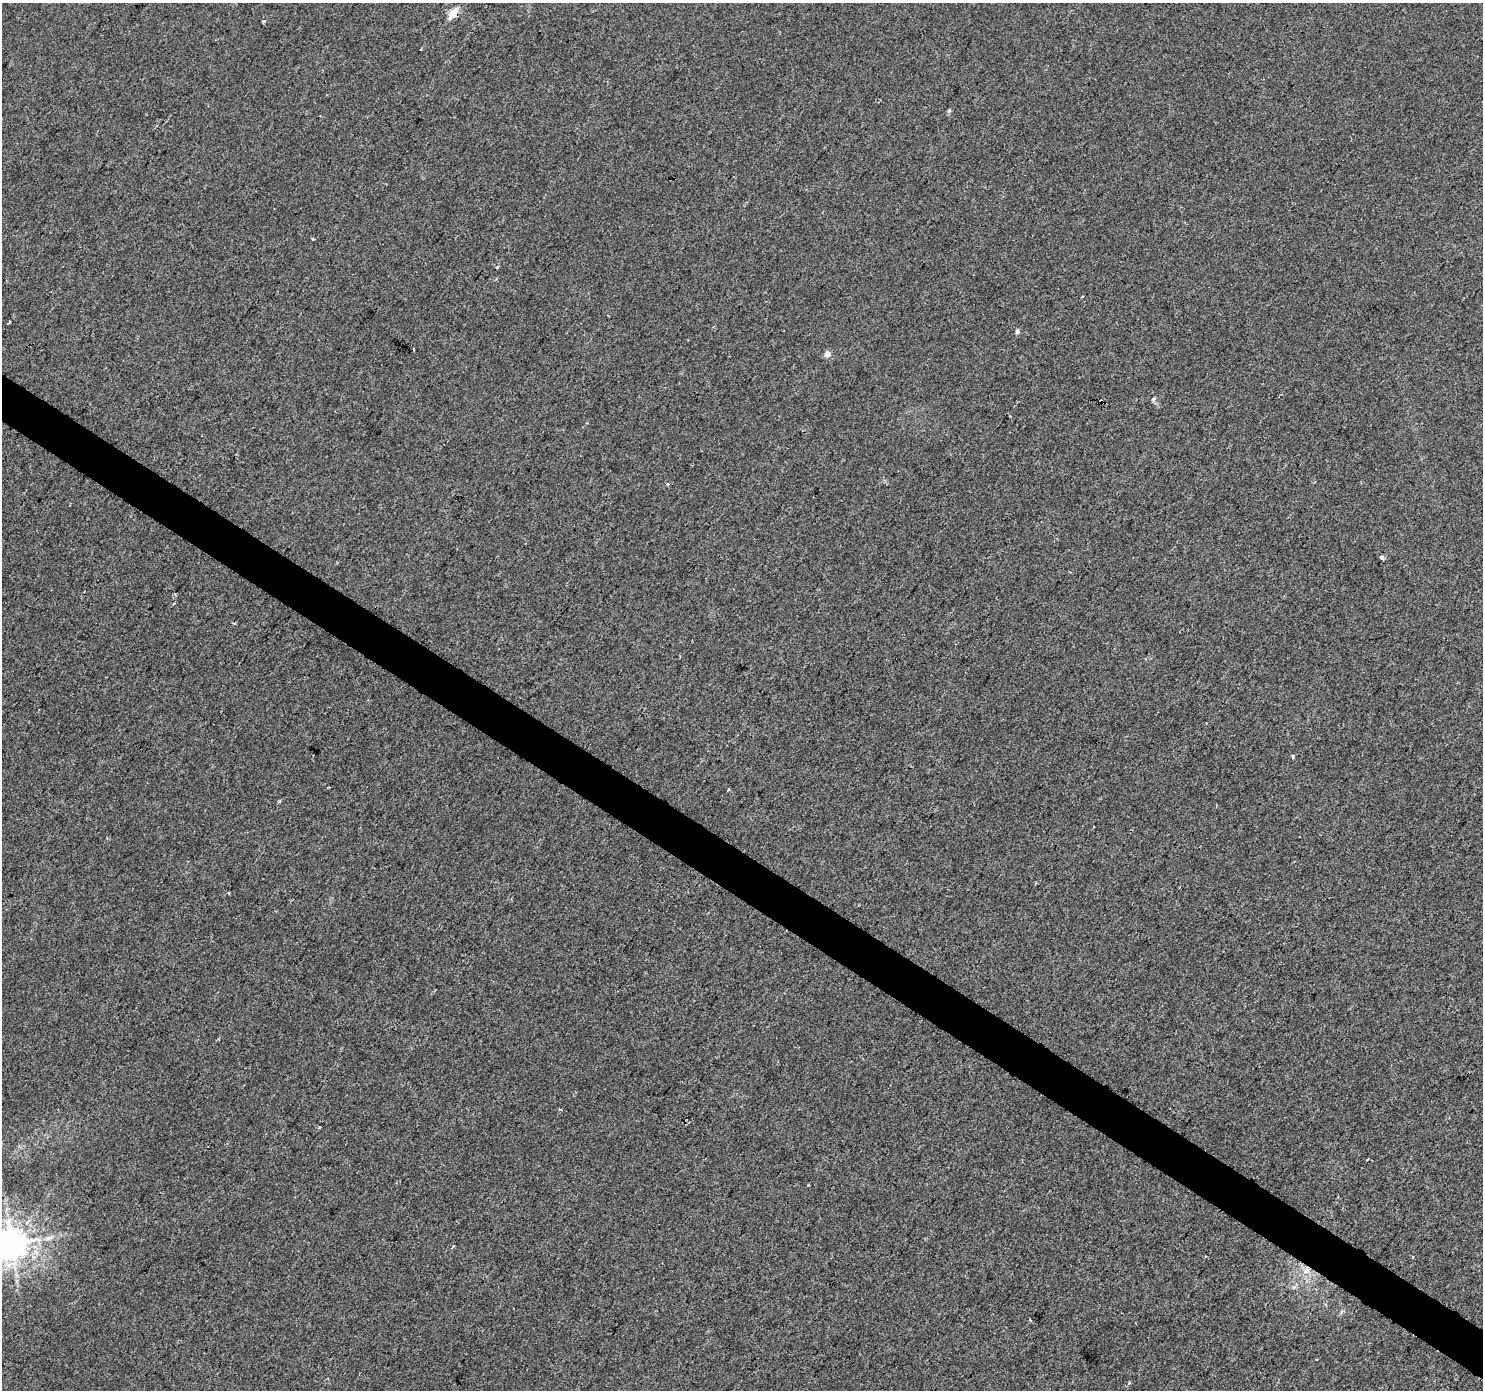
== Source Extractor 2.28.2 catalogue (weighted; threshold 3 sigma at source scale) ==
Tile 6 of 4 x 4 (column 2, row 2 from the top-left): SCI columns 1482-2962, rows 2959-4346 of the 5930 x 5985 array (HDU 1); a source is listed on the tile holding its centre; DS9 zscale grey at full resolution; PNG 1485 x 1392 px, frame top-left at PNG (2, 3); no overlay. Shown black and unused: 3% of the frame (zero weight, under 2 of 3 exposures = <1% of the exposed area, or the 3 px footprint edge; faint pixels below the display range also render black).
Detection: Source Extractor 2.28.2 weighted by HDU 2 'WHT'; one run over the whole footprint, this tile lists its part. Background 0.00612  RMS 0.0046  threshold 0.0208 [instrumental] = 3 sigma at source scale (4.5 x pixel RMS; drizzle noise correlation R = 1.50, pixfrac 1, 0.0396/0.0396 arcsec/px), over >= 5 px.
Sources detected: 26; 4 cosmic-ray / hot-pixel residue — not listed; the other 22 listed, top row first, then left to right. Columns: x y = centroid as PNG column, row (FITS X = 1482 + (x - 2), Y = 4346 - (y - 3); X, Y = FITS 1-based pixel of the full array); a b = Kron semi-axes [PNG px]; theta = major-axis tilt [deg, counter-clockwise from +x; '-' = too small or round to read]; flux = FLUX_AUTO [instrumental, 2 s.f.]
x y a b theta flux
453 13 12 7 52 5.9
949 111 6 4 19 0.57
313 239 4 3 - 1.4
497 267 4 3 - 0.65
8 323 4 3 - 1.4
1017 332 6 5 - 0.95
413 349 3 3 - 1.3
827 354 4 4 - 4.9
1153 399 6 5 - 0.75
1101 401 4 3 - 2.9
1382 558 4 3 - 1.9
175 594 4 3 - 0.5
1293 756 3 3 - 2.2
728 790 3 3 - 1.8
279 801 3 3 - 1.3
319 1127 3 3 - 1.2
1368 1160 3 2 - 0.61
49 1238 10 5 26 1.8
11 1244 9 9 - 890
1306 1271 10 5 63 2.1
1317 1359 2 2 - 0.44
1129 1383 4 3 - 0.5
Overlapping masked pixels (flux is a lower limit): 2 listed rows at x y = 453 13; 1101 401
Isophote crosses this tile's border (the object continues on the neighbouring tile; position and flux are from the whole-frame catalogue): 1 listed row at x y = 11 1244
Unlisted compact peaks at least as high as the median listed source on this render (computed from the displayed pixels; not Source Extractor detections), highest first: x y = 264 21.